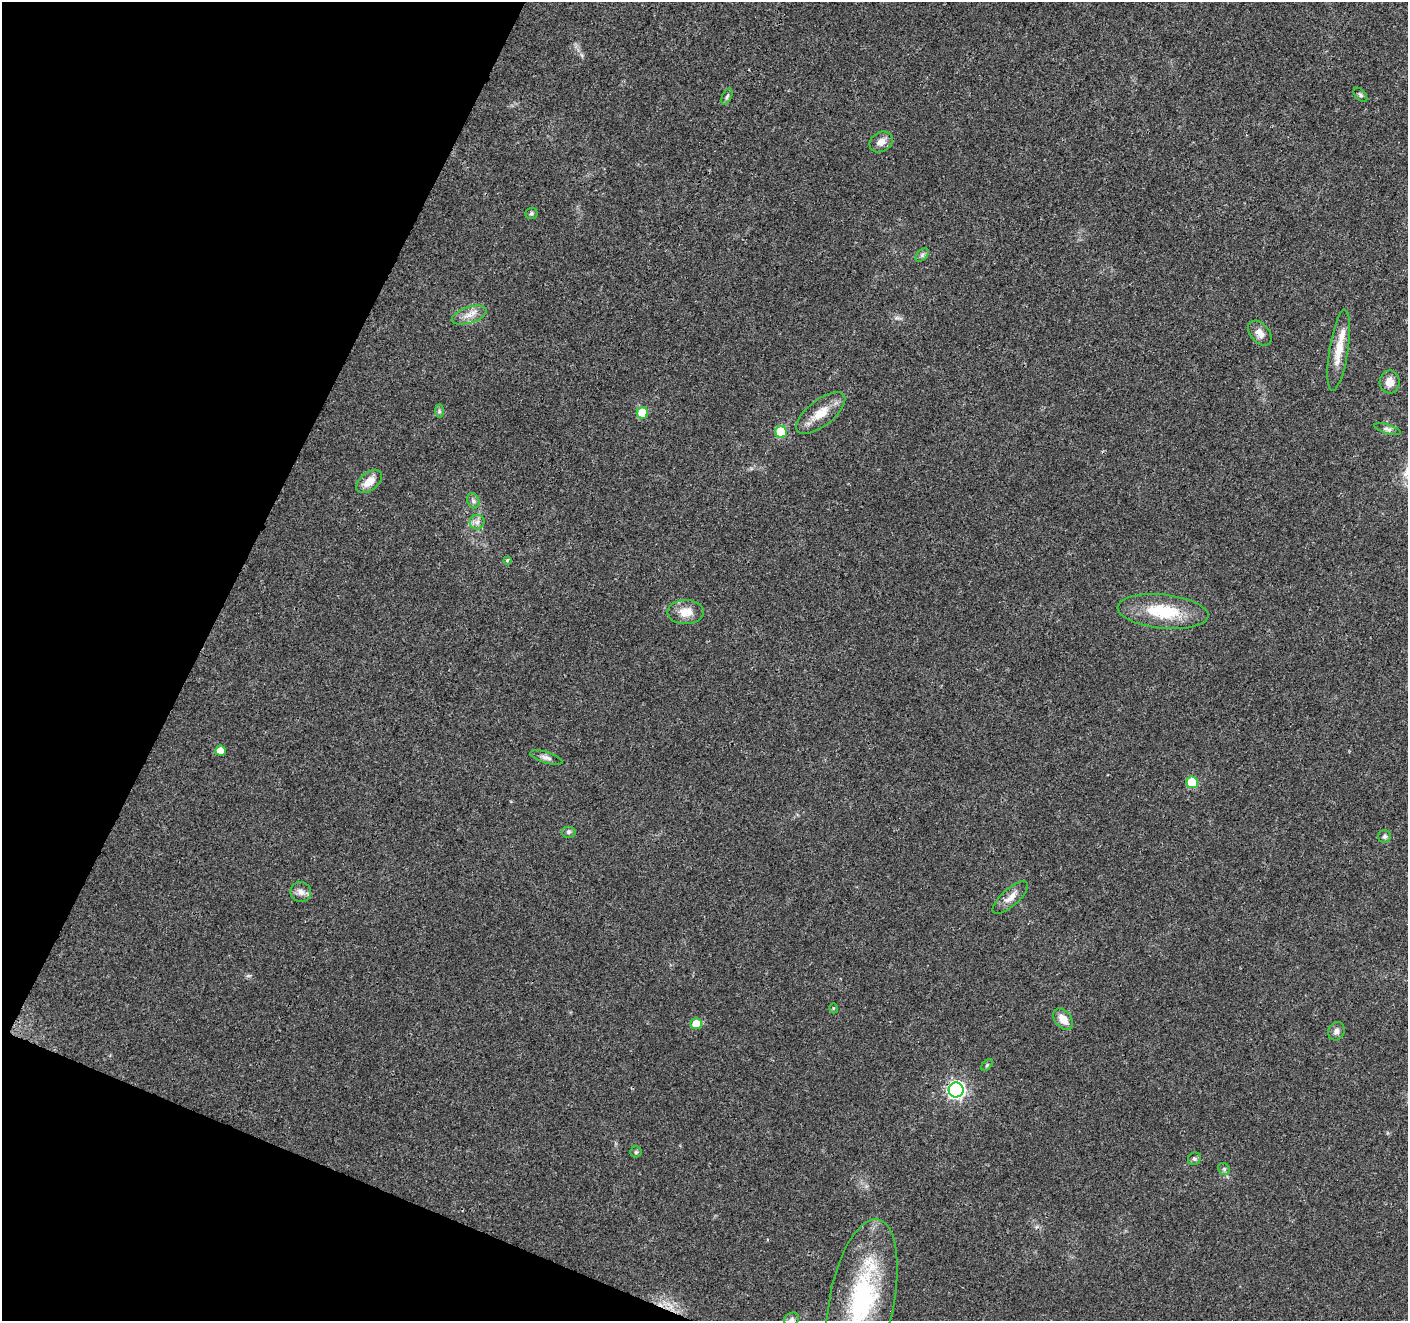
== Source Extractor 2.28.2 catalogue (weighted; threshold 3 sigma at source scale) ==
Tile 9 of 4 x 4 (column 1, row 3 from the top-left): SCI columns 7-1412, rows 1530-2848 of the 5644 x 5762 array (HDU 1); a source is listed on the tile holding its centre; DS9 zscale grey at full resolution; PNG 1410 x 1323 px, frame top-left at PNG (2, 2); each listed source drawn as its Kron ellipse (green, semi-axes under 4 px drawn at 4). Shown black and unused: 20% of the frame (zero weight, under 3 of 4 exposures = <1% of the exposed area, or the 3 px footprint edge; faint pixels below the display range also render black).
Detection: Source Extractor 2.28.2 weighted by HDU 2 'WHT'; one run over the whole footprint, this tile lists its part. Background 0.0255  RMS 0.0032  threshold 0.0142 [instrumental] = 3 sigma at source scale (4.5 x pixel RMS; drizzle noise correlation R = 1.50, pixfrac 1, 0.0396/0.0396 arcsec/px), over >= 5 px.
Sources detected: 41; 1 cosmic-ray / hot-pixel residue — neither listed nor drawn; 2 inside a brighter listed object's ellipse — not listed separately; the other 38 listed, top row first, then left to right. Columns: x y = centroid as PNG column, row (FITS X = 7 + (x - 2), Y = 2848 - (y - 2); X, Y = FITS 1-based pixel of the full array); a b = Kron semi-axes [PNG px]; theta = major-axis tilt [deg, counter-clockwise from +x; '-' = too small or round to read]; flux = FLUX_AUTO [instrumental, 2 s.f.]
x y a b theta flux
1360 95 8 5 -46 0.55
727 97 8 4 65 0.73
881 142 12 9 32 2.3
531 213 6 5 - 0.56
922 255 8 5 46 0.81
469 315 18 8 18 3
1260 333 14 9 -49 2.6
1339 350 41 9 81 6.5
1390 382 11 10 - 2.9
439 411 7 4 -89 0.58
642 413 5 5 - 11
821 413 29 13 38 6.2
1388 429 14 4 -16 1
781 432 6 5 - 11
369 481 15 9 39 4
473 501 8 6 -69 0.86
477 522 7 7 - 1.3
507 560 4 3 - 0.44
1163 611 46 17 -6 15
686 612 18 12 0 4.2
220 751 5 5 - 3.3
546 758 16 5 -17 1.3
1192 782 6 5 - 12
569 832 7 6 - 0.75
1385 836 6 6 - 0.74
301 892 10 10 - 1.9
1010 897 22 8 41 2.9
833 1008 5 3 - 0.31
1063 1019 12 8 -51 3.5
696 1024 5 5 - 6.1
1336 1031 9 8 - 1.4
987 1065 7 4 46 0.5
956 1090 7 7 - 95
636 1152 5 5 - 0.47
1194 1159 7 6 - 0.76
1224 1169 6 5 - 0.62
862 1300 82 32 79 51
792 1319 8 6 30 0.87
Isophote crosses this tile's border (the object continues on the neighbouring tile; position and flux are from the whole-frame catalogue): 2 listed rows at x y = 862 1300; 792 1319